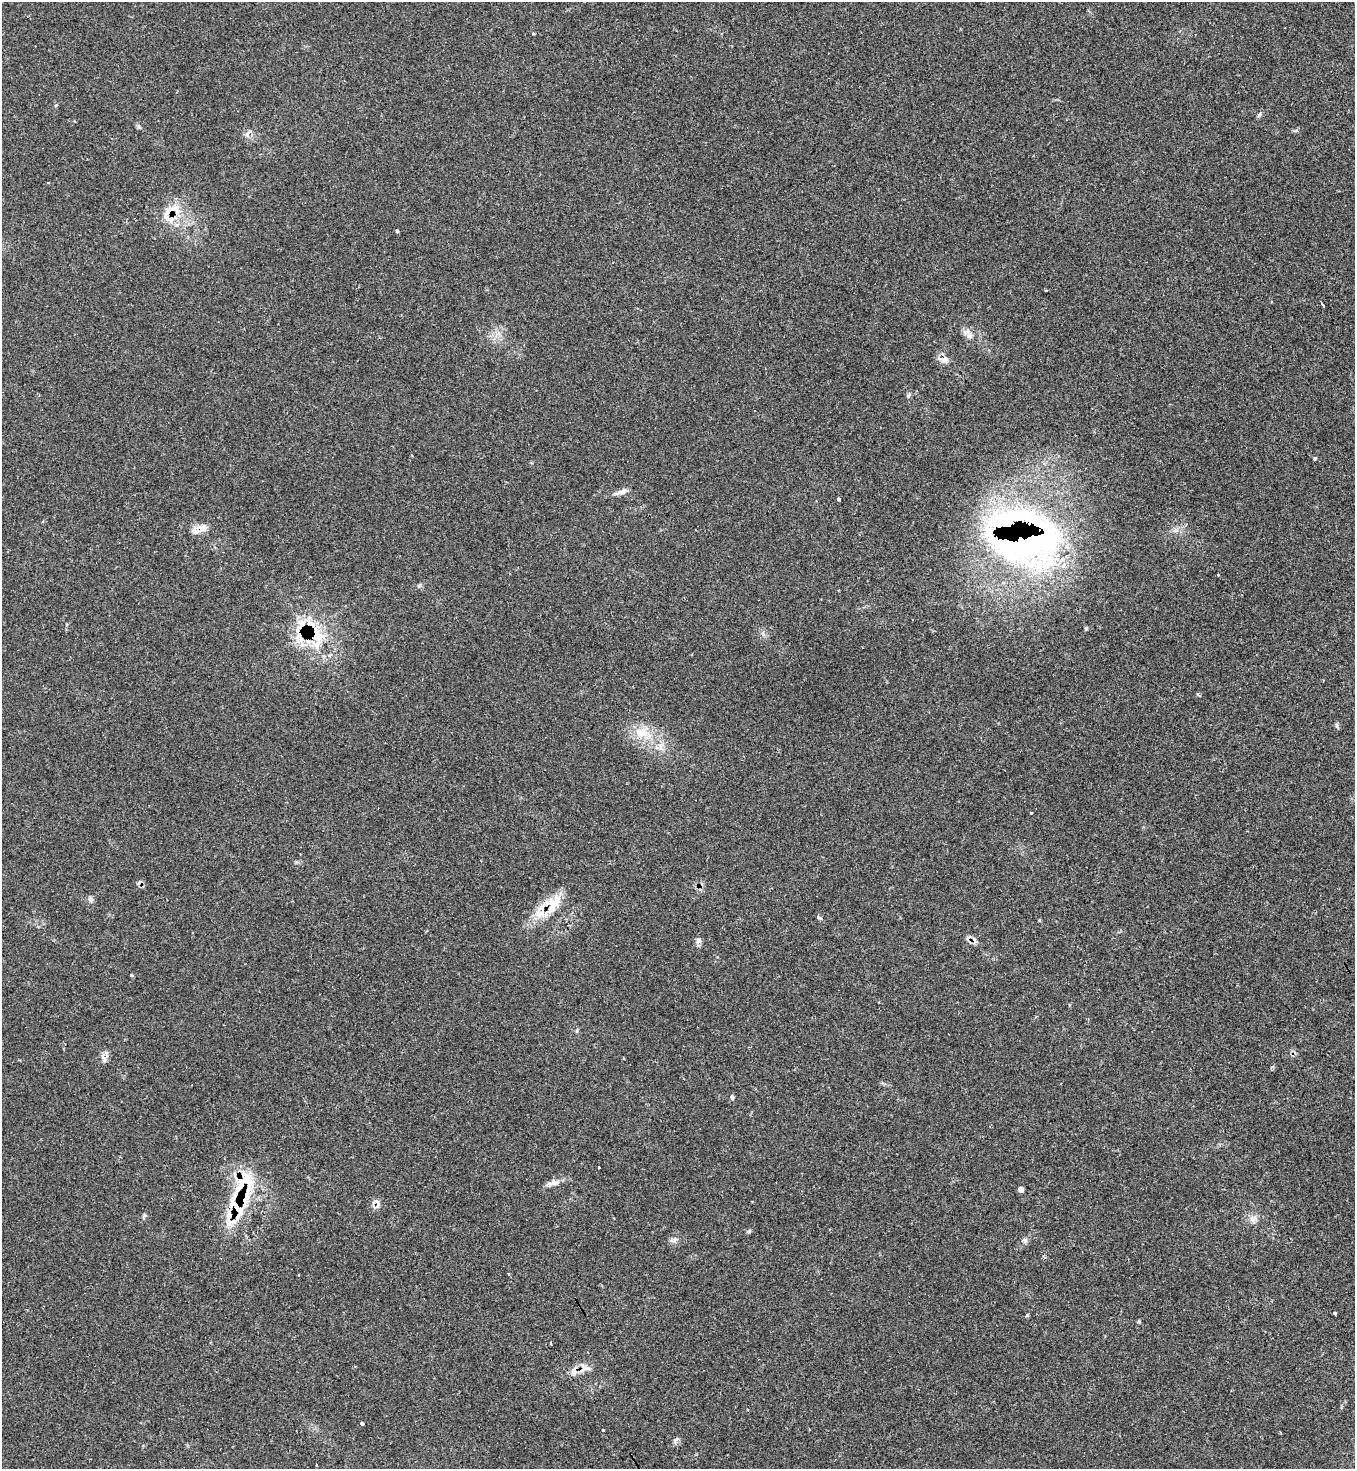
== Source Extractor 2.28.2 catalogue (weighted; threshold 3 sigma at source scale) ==
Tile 6 of 4 x 4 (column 2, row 2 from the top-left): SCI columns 1507-2859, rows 2953-4419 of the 5874 x 5886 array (HDU 1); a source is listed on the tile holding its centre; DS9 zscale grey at full resolution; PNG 1357 x 1471 px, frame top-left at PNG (2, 2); no overlay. Shown black and unused: <1% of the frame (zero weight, under 2 of 3 exposures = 1% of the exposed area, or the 3 px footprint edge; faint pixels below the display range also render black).
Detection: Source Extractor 2.28.2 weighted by HDU 2 'WHT'; one run over the whole footprint, this tile lists its part. Background 0.0689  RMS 0.0065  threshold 0.0294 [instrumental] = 3 sigma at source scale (4.5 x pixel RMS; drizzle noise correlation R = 1.50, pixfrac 1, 0.05/0.05 arcsec/px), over >= 5 px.
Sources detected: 59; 4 cosmic-ray / hot-pixel residue — not listed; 15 inside a brighter listed object's ellipse — not listed separately; the other 40 listed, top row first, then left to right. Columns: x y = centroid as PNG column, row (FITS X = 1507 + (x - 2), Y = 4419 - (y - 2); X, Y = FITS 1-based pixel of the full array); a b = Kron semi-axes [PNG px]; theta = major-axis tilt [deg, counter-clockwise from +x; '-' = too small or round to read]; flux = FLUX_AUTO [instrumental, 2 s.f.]
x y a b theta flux
1259 115 8 4 54 1.2
247 135 7 4 -73 1.4
174 209 23 12 -28 12
397 231 3 3 - 1.4
1323 305 5 3 - 4.7
970 335 9 8 - 2.9
944 359 15 8 -10 4
1314 458 4 4 - 1.1
620 492 12 7 16 3
839 499 3 3 - 6.7
202 528 15 10 -9 5.7
1028 542 99 42 14 220
1218 574 3 3 - 1.5
316 637 33 22 -74 31
1337 725 6 5 - 1.3
642 733 18 13 -21 12
552 904 36 17 57 19
820 918 7 4 -26 1.1
1039 920 4 3 - 0.65
699 941 9 7 59 2
131 975 3 3 - 1.8
103 1057 13 5 -59 2.5
732 1097 7 4 -80 1.1
599 1167 3 2 - 1.6
245 1182 46 30 78 36
555 1182 16 6 11 3.8
1021 1189 4 4 - 3.5
1253 1219 11 9 50 3.6
673 1240 11 5 17 2.1
1025 1240 8 5 -70 1.4
508 1274 3 3 - 0.65
299 1275 3 2 - 0.87
1334 1313 4 3 - 1.9
550 1343 3 3 - 1.6
584 1368 16 12 16 5.8
747 1409 3 3 - 0.89
362 1423 4 3 - 10
603 1430 3 3 - 1.9
676 1440 11 4 59 1.6
316 1464 3 2 - 0.69
Overlapping masked pixels (flux is a lower limit): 7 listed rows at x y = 174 209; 202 528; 1028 542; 316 637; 552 904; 245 1182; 584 1368
Unlisted compact peaks at least as high as the median listed source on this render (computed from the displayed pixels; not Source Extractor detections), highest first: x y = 749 1231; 1027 1315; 1086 628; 91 899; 1139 1321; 1198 694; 908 396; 144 1215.